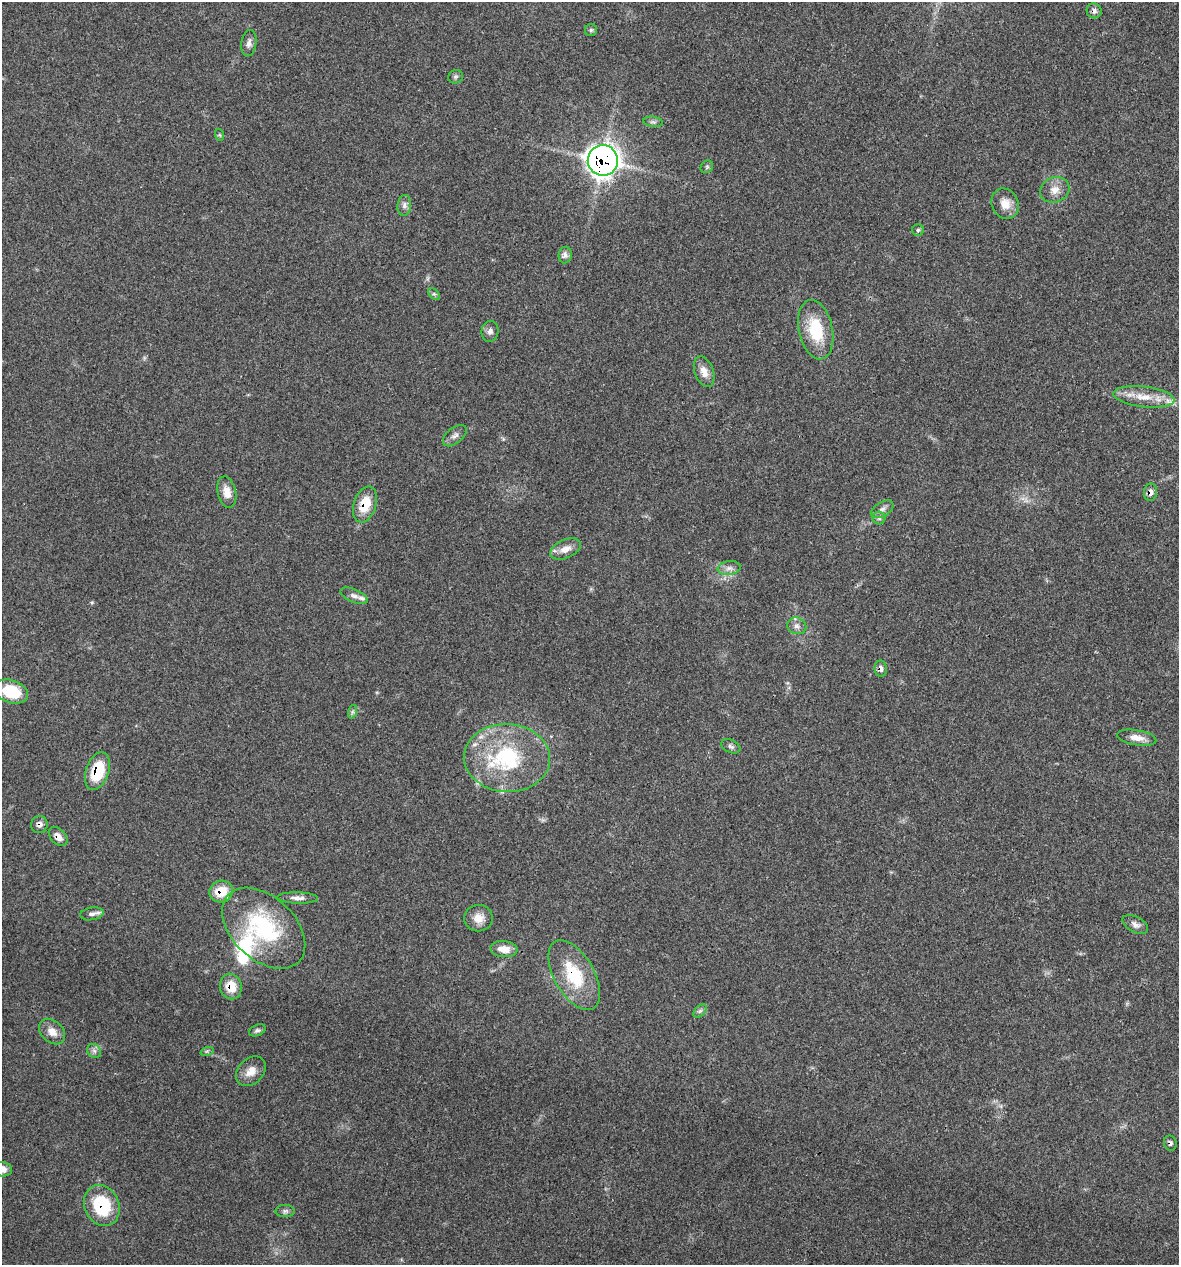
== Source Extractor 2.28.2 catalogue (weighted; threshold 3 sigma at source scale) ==
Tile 6 of 4 x 4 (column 2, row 2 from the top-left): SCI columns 1298-2474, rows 2526-3788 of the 5072 x 5054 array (HDU 1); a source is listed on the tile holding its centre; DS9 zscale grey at full resolution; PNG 1181 x 1267 px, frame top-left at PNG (2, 2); each listed source drawn as its Kron ellipse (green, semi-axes under 4 px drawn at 4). Shown black and unused: <1% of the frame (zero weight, under 3 of 4 exposures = <1% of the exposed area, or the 3 px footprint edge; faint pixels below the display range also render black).
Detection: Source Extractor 2.28.2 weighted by HDU 2 'WHT'; one run over the whole footprint, this tile lists its part. Background 0.0841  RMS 0.006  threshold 0.0268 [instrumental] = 3 sigma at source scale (4.5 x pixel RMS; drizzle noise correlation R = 1.50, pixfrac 1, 0.05/0.05 arcsec/px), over >= 5 px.
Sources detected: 61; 5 inside a brighter listed object's ellipse — not listed separately; the other 56 listed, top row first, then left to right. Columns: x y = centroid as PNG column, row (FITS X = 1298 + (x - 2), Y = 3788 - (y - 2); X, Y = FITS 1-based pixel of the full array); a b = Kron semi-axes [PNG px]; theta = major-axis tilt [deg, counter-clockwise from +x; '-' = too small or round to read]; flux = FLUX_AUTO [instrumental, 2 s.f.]
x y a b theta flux
1094 11 8 7 - 2.2
591 30 6 6 - 1.2
249 43 13 7 80 2.7
456 77 7 6 - 1.4
653 122 10 5 -7 1.6
220 135 6 4 -71 0.78
603 160 15 15 - 410
707 167 7 5 45 1.1
1055 190 15 12 23 6.2
1005 204 15 13 -65 7.5
404 205 10 7 83 2.6
918 230 6 5 - 1.1
565 255 8 6 82 2.2
434 294 7 4 -44 1
816 330 30 17 -78 25
490 331 10 8 82 2.6
704 372 16 9 -69 5.6
1144 397 31 10 -6 11
455 436 14 8 39 2.8
227 492 16 9 -78 6.5
1151 492 9 6 82 3.5
365 504 18 11 71 14
882 509 12 7 30 3
879 518 6 6 - 1.6
565 549 16 9 24 5.7
729 568 11 7 7 3.1
354 596 14 6 -23 2.8
797 626 10 8 -22 2.7
881 669 8 6 -82 2.6
11 691 17 11 -19 23
352 712 7 4 71 1.2
1137 738 20 7 -10 5.6
731 746 10 6 -24 1.6
507 758 43 34 -3 60
97 771 20 11 71 23
39 824 8 8 - 2.8
58 837 11 7 -47 4.6
221 891 12 10 24 13
298 898 20 5 -1 3.6
92 914 12 6 10 2.5
478 918 14 13 - 6.5
1135 924 14 7 -28 3
264 928 49 31 -43 60
504 949 13 8 -6 7.3
574 975 39 20 -61 32
231 987 13 11 -78 11
700 1011 8 5 45 1.3
257 1030 9 5 23 1.4
52 1032 15 10 -44 6.1
94 1051 7 6 - 2
207 1051 7 4 18 1
251 1071 17 12 45 6.5
1170 1143 8 6 -74 1.5
2 1169 10 7 -5 5
102 1206 21 17 -65 33
285 1211 9 6 0 1.7
Overlapping masked pixels (flux is a lower limit): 13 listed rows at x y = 1094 11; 603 160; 1151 492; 365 504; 881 669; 97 771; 39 824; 58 837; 221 891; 574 975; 231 987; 1170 1143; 102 1206
Isophote crosses this tile's border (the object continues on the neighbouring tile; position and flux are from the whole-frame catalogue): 1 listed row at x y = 2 1169